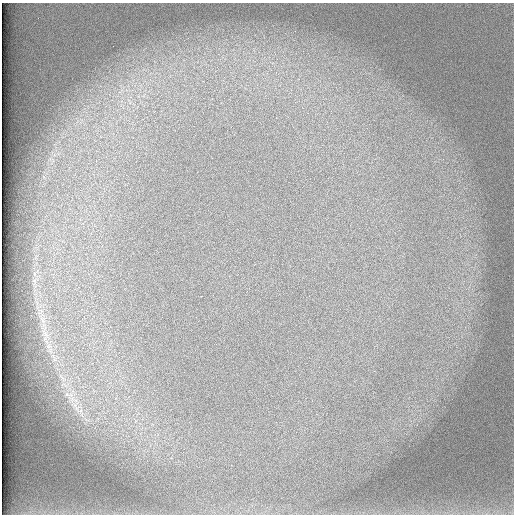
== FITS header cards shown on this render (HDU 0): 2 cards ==
NAXIS1  =                  512 /
NAXIS2  =                  512 /

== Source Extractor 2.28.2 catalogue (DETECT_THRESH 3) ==
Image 512 x 512 px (HDU 0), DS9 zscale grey, 1 PNG px = 1 image px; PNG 516 x 516 px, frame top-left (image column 1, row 512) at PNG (2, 3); no overlay
Background 100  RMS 3.1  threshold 9.16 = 3 sigma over >= 5 px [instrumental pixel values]
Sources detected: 5; all 5 listed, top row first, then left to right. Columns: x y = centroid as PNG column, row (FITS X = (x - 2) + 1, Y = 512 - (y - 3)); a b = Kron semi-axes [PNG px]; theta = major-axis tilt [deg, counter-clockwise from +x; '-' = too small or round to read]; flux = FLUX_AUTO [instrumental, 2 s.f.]
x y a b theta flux
34 274 7 4 -89 470
42 320 8 5 -90 660
61 377 11 3 -40 560
71 395 7 4 -72 740
74 405 10 6 -34 1100